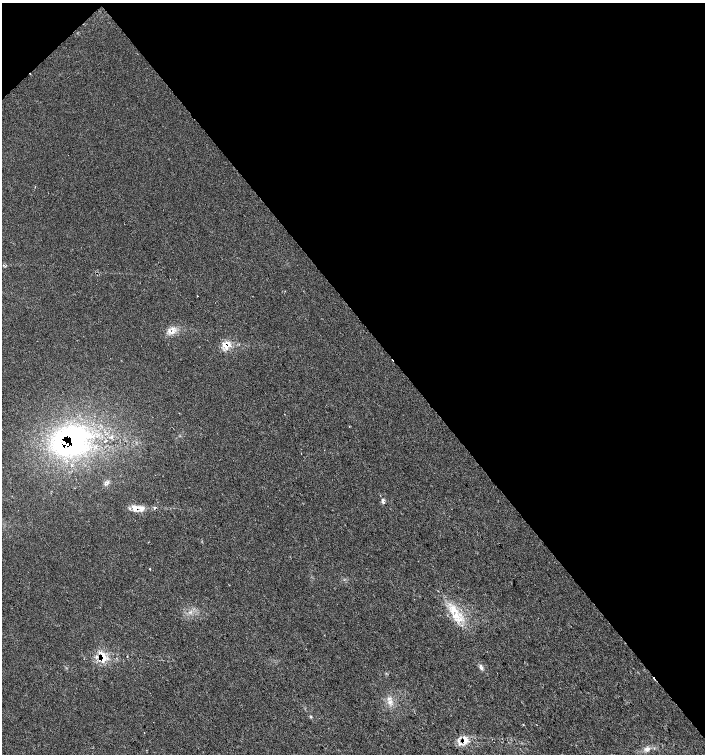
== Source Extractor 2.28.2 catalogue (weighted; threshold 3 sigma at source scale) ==
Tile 3 of 4 x 4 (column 3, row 1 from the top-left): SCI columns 2963-4368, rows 4516-6019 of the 5987 x 6019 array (HDU 1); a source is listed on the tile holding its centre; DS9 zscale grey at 2 x 2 block average (1 PNG px = mean of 2 x 2 image px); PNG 707 x 756 px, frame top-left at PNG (2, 3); no overlay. Shown black and unused: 43% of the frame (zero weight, under 2 of 3 exposures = <1% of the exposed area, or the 3 px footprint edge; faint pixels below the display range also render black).
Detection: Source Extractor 2.28.2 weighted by HDU 2 'WHT'; one run over the whole footprint, this tile lists its part. Background 0.0199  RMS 0.006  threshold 0.027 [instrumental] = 3 sigma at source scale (4.5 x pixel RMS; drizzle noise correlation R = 1.50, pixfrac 1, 0.0396/0.0396 arcsec/px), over >= 5 px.
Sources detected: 26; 2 inside a brighter object's white glare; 2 cosmic-ray / hot-pixel residue — not listed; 4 inside a brighter listed object's ellipse — not listed separately; the other 18 listed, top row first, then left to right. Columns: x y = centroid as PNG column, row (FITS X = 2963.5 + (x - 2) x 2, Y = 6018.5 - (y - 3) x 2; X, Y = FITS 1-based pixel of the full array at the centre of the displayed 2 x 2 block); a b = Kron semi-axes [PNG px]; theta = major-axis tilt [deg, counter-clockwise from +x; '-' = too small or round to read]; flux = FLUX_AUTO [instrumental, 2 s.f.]
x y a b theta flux
170 279 2 2 - 1.1
197 296 2 2 - 0.8
173 330 14 5 76 8.4
225 346 9 7 -37 16
74 441 40 30 -82 210
105 441 3 2 - 1
383 500 6 4 52 3.3
135 508 8 7 - 11
150 569 3 2 - 0.74
456 616 16 9 -51 25
103 657 16 8 -74 19
127 657 2 2 - 1
481 668 5 3 - 2.4
389 699 4 2 - 1.7
523 724 2 2 - 1.6
144 732 2 2 - 0.87
465 740 14 8 -80 13
647 749 8 5 20 6.2
Overlapping masked pixels (flux is a lower limit): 5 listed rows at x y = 225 346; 74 441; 135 508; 103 657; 465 740
Diffuse or blended objects may show on this block-average render without a row.